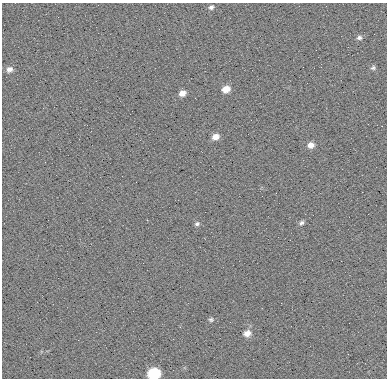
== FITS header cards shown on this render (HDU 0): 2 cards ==
NAXIS1  =                  385
NAXIS2  =                  376

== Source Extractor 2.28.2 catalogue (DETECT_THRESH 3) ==
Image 385 x 376 px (HDU 0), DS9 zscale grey, 1 PNG px = 1 image px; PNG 389 x 380 px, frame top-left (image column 1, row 376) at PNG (2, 3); no overlay
Background 5.95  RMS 8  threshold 23.9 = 3 sigma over >= 5 px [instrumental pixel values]
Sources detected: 13; all 13 listed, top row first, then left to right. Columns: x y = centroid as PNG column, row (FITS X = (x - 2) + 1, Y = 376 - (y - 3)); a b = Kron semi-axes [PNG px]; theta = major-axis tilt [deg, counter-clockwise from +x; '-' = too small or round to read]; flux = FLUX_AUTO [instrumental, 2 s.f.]
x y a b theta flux
211 7 6 5 - 1400
359 38 7 5 -4 1400
373 68 6 5 - 1100
9 69 8 7 - 2800
226 89 7 6 - 5600
182 93 6 5 - 3300
215 137 8 6 26 4100
311 145 8 7 - 3600
301 223 7 5 41 1400
197 224 7 5 19 1300
211 319 7 6 - 1100
247 333 9 7 11 3800
154 373 8 7 - 34000
At the frame edge (FLAGS 8, measured only in part): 1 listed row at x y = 154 373